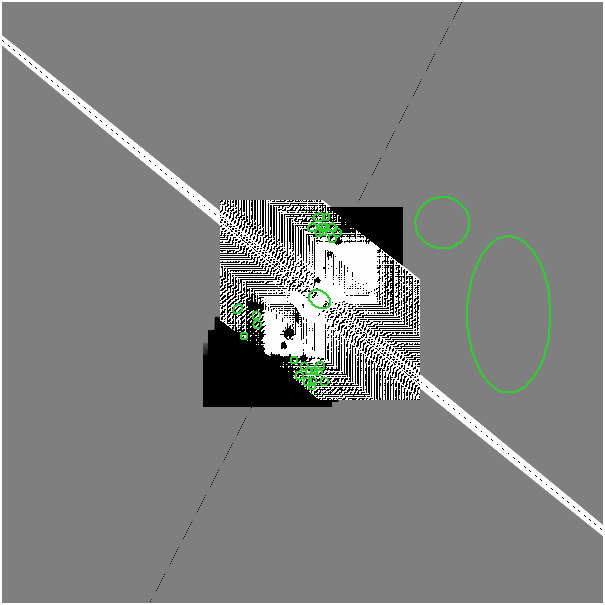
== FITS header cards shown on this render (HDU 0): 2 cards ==
NAXIS1  =                  601
NAXIS2  =                  601

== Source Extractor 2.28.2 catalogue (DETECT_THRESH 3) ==
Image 601 x 601 px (HDU 0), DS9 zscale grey, 1 PNG px = 1 image px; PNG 605 x 605 px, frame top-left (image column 1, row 601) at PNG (2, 2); each listed source drawn as its Kron ellipse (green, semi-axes under 4 px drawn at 4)
Background 0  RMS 9.7e-11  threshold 2.92e-10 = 3 sigma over >= 5 px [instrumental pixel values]
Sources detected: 62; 34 with non-positive FLUX_AUTO (blend fragments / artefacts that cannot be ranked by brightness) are neither listed nor drawn; the other 28 listed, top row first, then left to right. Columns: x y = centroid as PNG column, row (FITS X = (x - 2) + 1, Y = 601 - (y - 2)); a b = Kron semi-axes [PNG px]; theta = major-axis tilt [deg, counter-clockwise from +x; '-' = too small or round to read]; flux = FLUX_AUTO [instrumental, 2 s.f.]
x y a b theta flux
319 217 5 2 - 2.0e-06
326 218 2 2 - 1.9e-06
443 223 27 26 - 5.3e-07
313 228 5 2 - 3.1e-05
322 228 3 2 - 1.9e-05
326 228 2 2 - 1.4e-05
332 228 4 2 - 1.8e-05
319 233 3 2 - 6.9e-06
323 233 2 2 - 9.7e-06
338 233 3 2 - 1.1e-05
332 239 3 2 - 5.8e-05
320 299 11 8 -31 5.7e+01
238 309 5 2 - 2.1e-05
509 315 78 42 -90 2.3e-06
257 316 4 2 - 6.1e-05
257 325 3 2 - 6.6e-05
244 336 3 2 - 4.7e-06
295 361 3 2 - 5.9e-05
305 366 3 2 - 1.1e-05
320 366 4 2 - 3.2e-05
309 371 4 2 - 8.9e-06
314 371 4 2 - 1.4e-05
318 371 4 2 - 4.4e-05
299 376 3 2 - 3.8e-06
324 381 3 2 - 2.0e-05
307 382 2 2 - 3.8e-06
313 382 3 2 - 3.2e-06
313 387 3 2 - 5.2e-06
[34 non-positive-flux detections neither listed nor drawn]